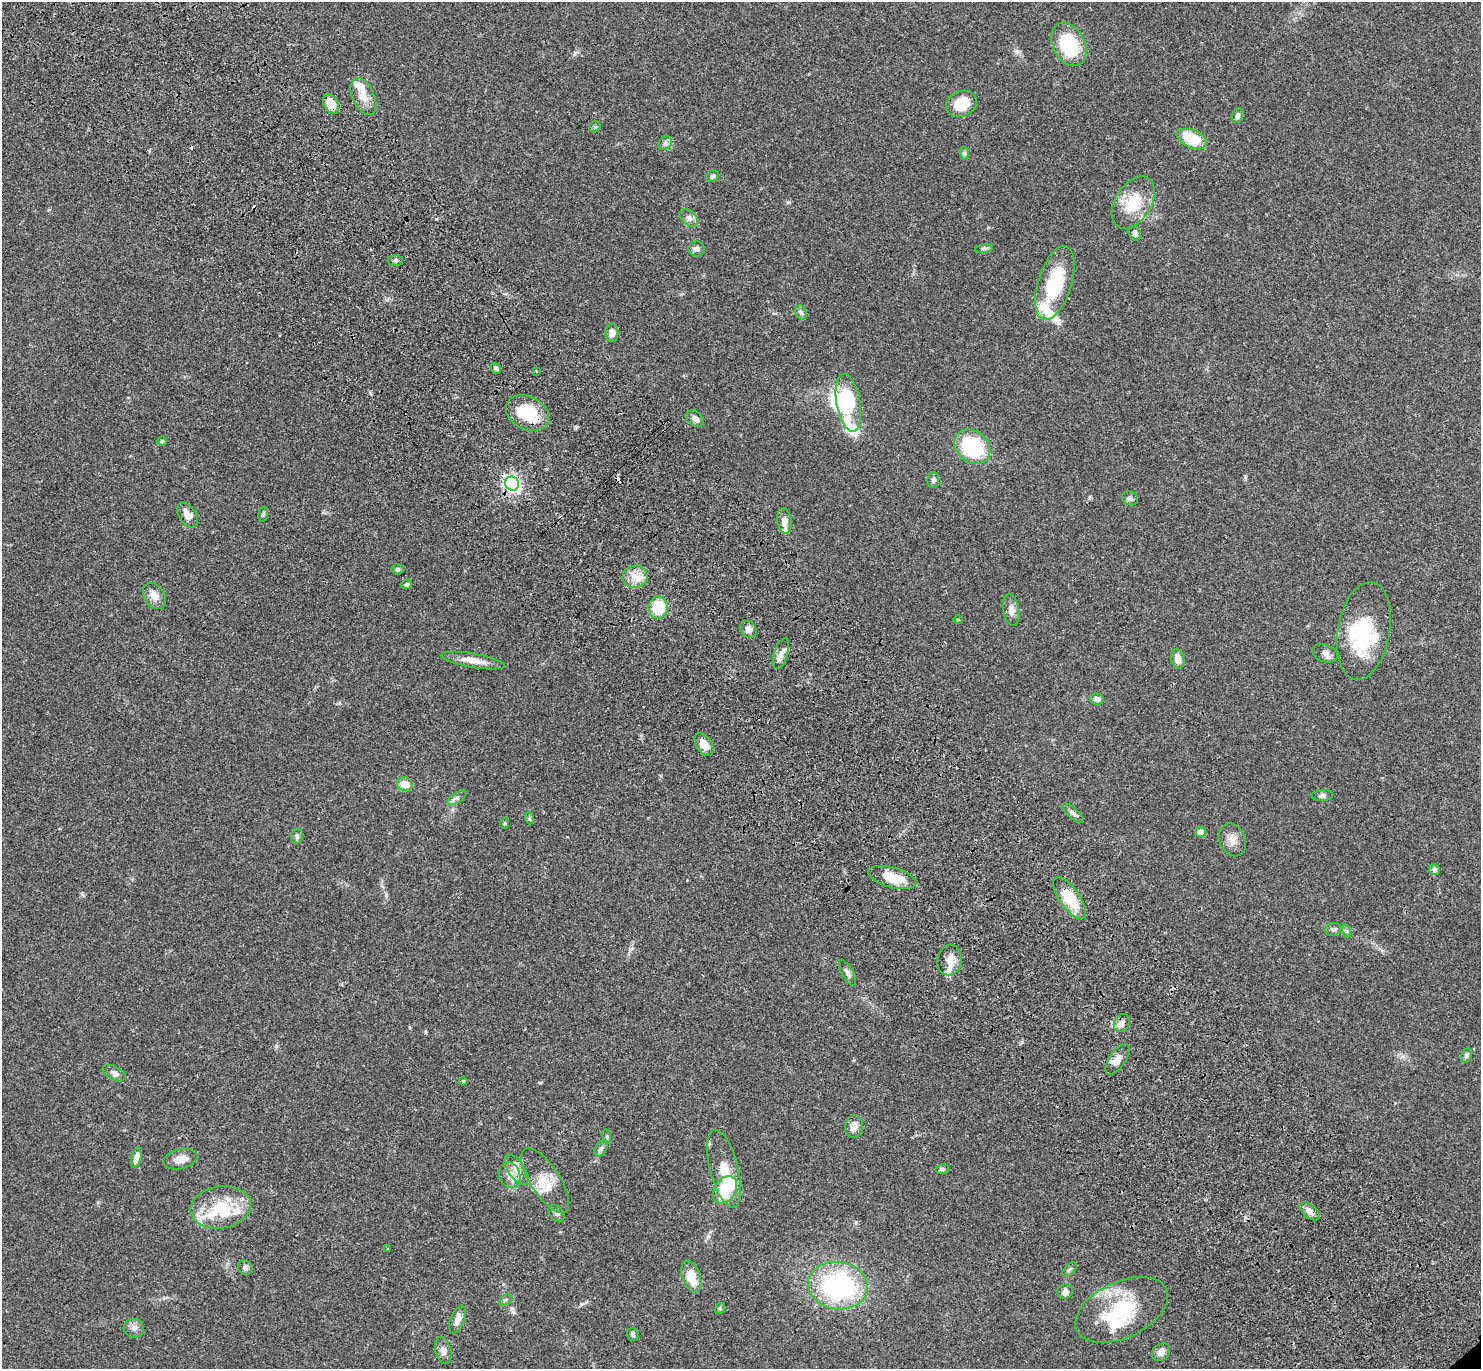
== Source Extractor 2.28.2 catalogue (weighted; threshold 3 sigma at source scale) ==
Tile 11 of 4 x 4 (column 3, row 3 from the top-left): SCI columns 3056-4534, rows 1619-2985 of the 6121 x 6108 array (HDU 1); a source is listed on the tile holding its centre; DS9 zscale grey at full resolution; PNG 1483 x 1371 px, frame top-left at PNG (2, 2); each listed source drawn as its Kron ellipse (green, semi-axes under 4 px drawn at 4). Shown black and unused: <1% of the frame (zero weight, under 3 of 4 exposures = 6% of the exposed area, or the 3 px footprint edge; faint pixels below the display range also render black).
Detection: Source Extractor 2.28.2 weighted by HDU 2 'WHT'; one run over the whole footprint, this tile lists its part. Background 0.0502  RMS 0.0054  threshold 0.0242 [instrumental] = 3 sigma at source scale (4.5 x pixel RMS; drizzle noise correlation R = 1.50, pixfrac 1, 0.05/0.05 arcsec/px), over >= 5 px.
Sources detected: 113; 4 inside a brighter object's white glare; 4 cosmic-ray / hot-pixel residue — neither listed nor drawn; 9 inside a brighter listed object's ellipse — not listed separately; the other 96 listed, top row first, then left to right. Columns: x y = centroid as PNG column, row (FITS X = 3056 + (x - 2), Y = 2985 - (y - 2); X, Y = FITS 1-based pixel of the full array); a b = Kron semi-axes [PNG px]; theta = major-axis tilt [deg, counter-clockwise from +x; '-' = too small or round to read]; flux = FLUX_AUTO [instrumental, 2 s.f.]
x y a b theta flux
1069 44 23 16 -63 29
363 97 20 11 -66 6.4
331 104 11 7 -60 7.9
961 104 16 12 25 12
1237 116 7 5 73 1.5
595 127 6 5 - 0.88
1192 139 16 9 -21 18
665 143 7 6 - 1.4
964 153 7 4 -71 0.89
713 176 6 5 - 1.2
1133 203 28 18 58 17
689 218 10 7 -42 2.5
1135 233 7 6 - 1.6
696 249 8 7 - 2
984 249 9 4 8 1.1
396 260 7 5 0 1.1
1055 283 38 16 73 31
801 312 7 5 -67 1.4
612 333 9 6 88 2.8
496 368 6 5 - 1.1
537 372 3 2 - 0.49
848 403 29 12 -80 25
528 413 23 16 -27 23
695 419 10 7 -41 2.5
162 441 4 4 - 0.71
972 447 19 15 -39 36
933 480 8 6 87 1.4
512 484 7 6 - 160
1130 498 8 6 -22 1.3
263 514 7 4 75 0.87
187 515 14 8 -56 4.7
784 521 13 7 -82 3.8
397 569 6 5 - 1.2
635 577 12 11 - 6.2
407 584 5 4 - 1.1
154 596 14 10 -56 4.6
658 608 11 9 83 16
1011 610 16 8 -80 3.7
958 620 5 3 - 0.49
748 629 9 7 -48 2.6
1364 631 49 26 80 40
1325 653 13 8 -20 2.6
781 654 16 6 74 3
1178 659 10 6 -76 3.8
473 660 32 7 -10 6.9
1097 699 7 5 -5 1.9
704 745 12 7 -55 5.4
405 784 8 7 - 6.3
1322 795 11 5 2 1.4
457 798 11 5 31 1.4
1073 813 14 5 -41 1.7
529 818 6 4 -71 0.75
505 823 6 3 71 0.55
1200 832 5 5 - 3.3
297 836 8 6 80 1.4
1232 840 17 13 -65 4.9
1434 870 5 5 - 1.3
892 878 25 10 -16 11
1070 898 24 10 -55 17
1333 929 8 6 13 1.5
1347 931 6 4 -71 0.77
949 960 15 12 78 4.8
848 973 14 5 -61 2
1122 1023 9 7 61 2.2
1466 1055 7 5 68 1.5
1117 1059 18 8 54 4.6
114 1073 12 7 -26 2.2
463 1081 4 3 - 0.9
854 1126 11 8 79 4.1
607 1136 7 3 -82 0.66
601 1148 8 5 62 1.4
136 1158 11 5 74 3.2
180 1159 17 9 14 5.5
724 1169 40 14 -76 12
942 1169 7 5 9 1.1
516 1170 17 8 -55 4.9
510 1175 13 10 -73 4.5
545 1181 37 14 -57 12
725 1190 15 11 58 18
221 1207 30 21 8 22
1310 1211 12 6 -38 3.3
556 1213 10 6 -53 1.6
387 1249 4 3 - 0.4
245 1268 7 6 - 1.5
1069 1269 9 4 42 1
691 1277 16 8 -72 11
838 1286 30 23 -8 76
1065 1292 8 7 - 2.1
505 1300 7 5 27 1
720 1309 6 4 54 0.73
1122 1310 49 28 25 38
458 1319 14 7 69 3.4
134 1328 10 9 - 2.5
633 1335 7 5 -74 1.1
443 1350 14 8 -75 2.7
1161 1352 10 8 42 3.3
Overlapping masked pixels (flux is a lower limit): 6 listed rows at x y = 331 104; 528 413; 512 484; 1070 898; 1117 1059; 1310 1211
Unlisted compact peaks at least as high as the median listed source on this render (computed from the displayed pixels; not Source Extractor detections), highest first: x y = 276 1046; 436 219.